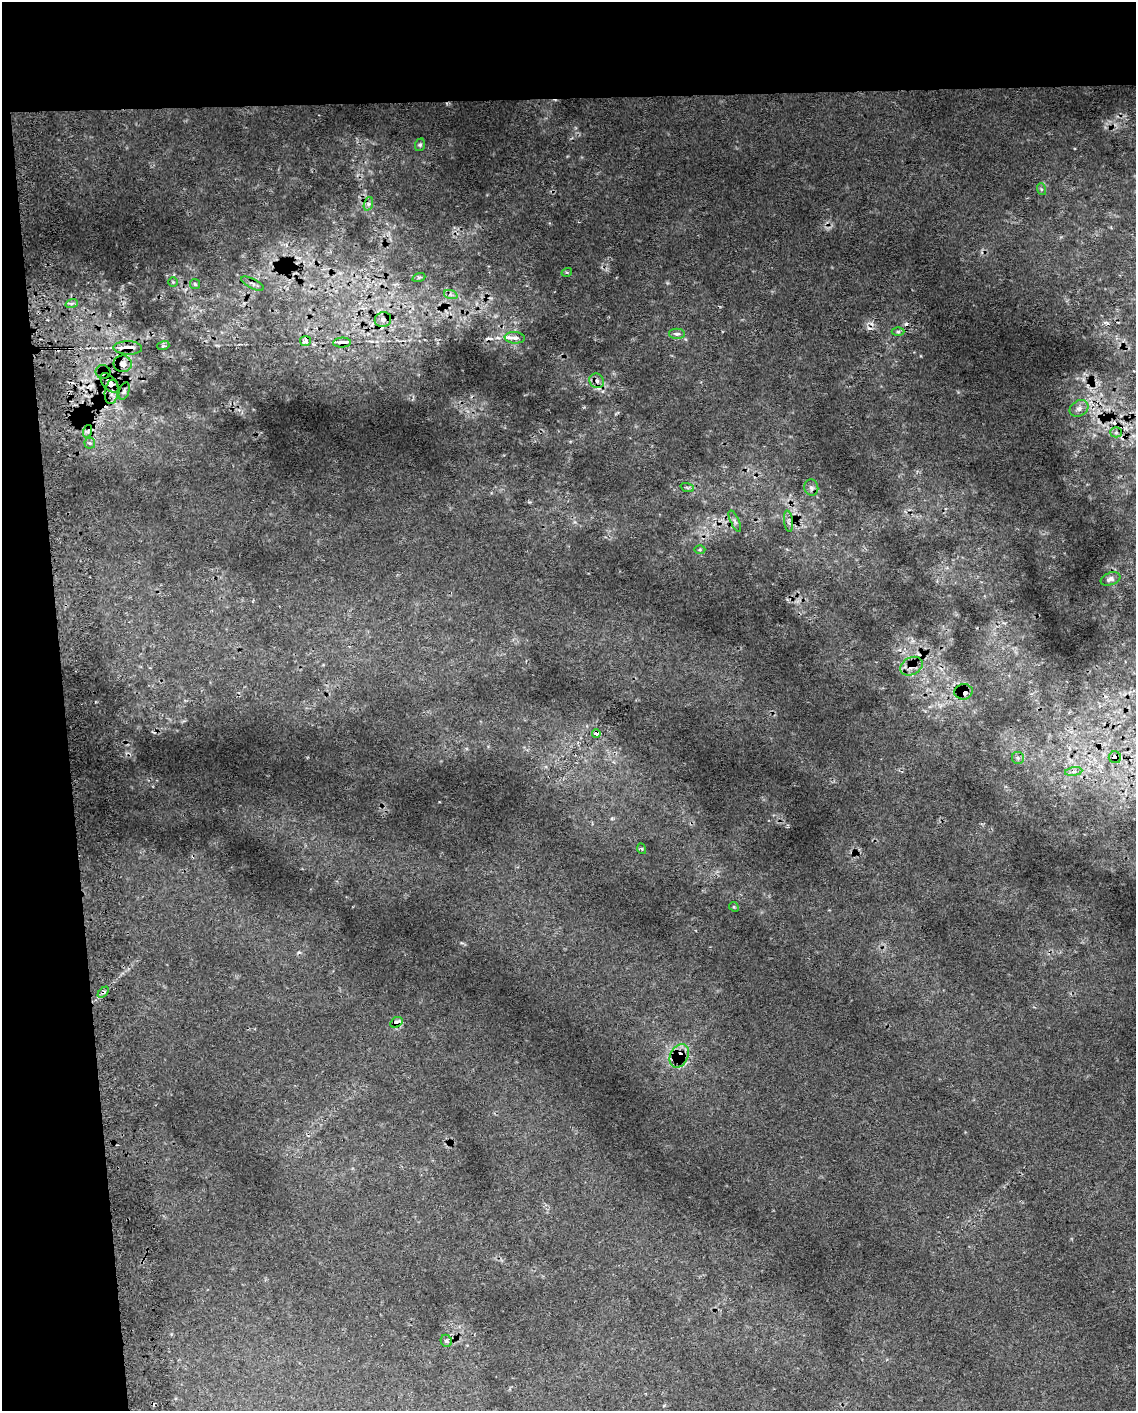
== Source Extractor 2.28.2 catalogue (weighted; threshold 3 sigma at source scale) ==
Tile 1 of 4 x 3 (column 1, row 1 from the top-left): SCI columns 41-1174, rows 2826-4234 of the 4618 x 4284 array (HDU 1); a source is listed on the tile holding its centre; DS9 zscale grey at full resolution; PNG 1138 x 1413 px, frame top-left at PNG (2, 2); each listed source drawn as its Kron ellipse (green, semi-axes under 4 px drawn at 4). Shown black and unused: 13% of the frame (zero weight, under 2 of 3 exposures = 3% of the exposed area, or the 3 px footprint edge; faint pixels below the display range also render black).
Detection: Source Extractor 2.28.2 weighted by HDU 2 'WHT'; one run over the whole footprint, this tile lists its part. Background 0.0275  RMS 0.013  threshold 0.0593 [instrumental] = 3 sigma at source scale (4.5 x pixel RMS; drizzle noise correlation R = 1.50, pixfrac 1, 0.0396/0.0396 arcsec/px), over >= 5 px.
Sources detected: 54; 8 cosmic-ray / hot-pixel residue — neither listed nor drawn; the other 46 listed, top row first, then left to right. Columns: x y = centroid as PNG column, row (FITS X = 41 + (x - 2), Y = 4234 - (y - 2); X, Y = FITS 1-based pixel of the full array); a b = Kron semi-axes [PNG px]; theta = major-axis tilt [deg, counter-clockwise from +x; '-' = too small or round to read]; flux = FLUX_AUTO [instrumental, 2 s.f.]
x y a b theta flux
420 145 6 5 - 2.1
1041 189 6 4 -72 1.7
368 204 7 4 71 2.9
567 272 5 3 - 1.3
419 277 6 4 18 2.1
173 282 5 5 - 1.6
195 284 5 5 - 2
252 284 12 5 -27 3.8
451 295 7 4 -19 3.2
72 303 6 4 19 2.7
383 320 8 7 - 5.7
898 332 6 4 0 2.3
677 334 8 5 -1 4.2
515 338 10 6 -5 9
305 341 5 5 - 10
342 343 9 5 2 12
163 346 6 4 17 2.1
128 348 14 6 -1 14
123 364 9 8 - 7.6
103 372 7 7 - 9.8
597 381 8 7 - 5.7
109 383 12 6 -47 7.7
124 391 9 5 72 3.1
112 392 12 6 83 6.8
1079 408 10 7 33 6.7
88 431 6 4 72 2.5
1116 432 5 5 - 2.7
90 443 5 5 - 2.3
687 487 7 4 -20 2
811 488 8 7 - 4.5
735 521 11 4 -65 3.5
788 521 11 4 -84 4.2
700 549 5 3 - 1.7
1110 579 10 6 21 4.6
911 666 12 8 28 8.8
964 692 9 7 10 22
596 733 4 3 - 8.4
1115 757 6 6 - 16
1018 758 6 6 - 3.2
1074 772 8 4 8 4
642 849 5 3 - 1.4
734 907 5 4 - 1.6
103 992 6 4 45 2.7
396 1022 6 5 - 11
679 1056 12 9 64 27
446 1341 6 5 - 3.7
Overlapping masked pixels (flux is a lower limit): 14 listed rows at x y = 383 320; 305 341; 342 343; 128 348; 103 372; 109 383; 88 431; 911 666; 964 692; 596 733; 1115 757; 103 992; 396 1022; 679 1056
Unlisted compact peaks at least as high as the median listed source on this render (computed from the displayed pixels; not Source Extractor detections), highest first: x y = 299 952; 439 802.